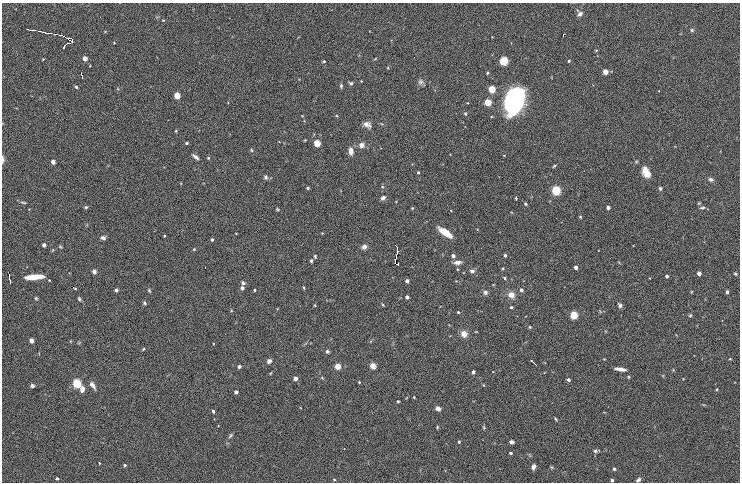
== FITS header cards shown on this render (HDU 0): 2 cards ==
NAXIS1  =                  738 / Axis Length
NAXIS2  =                  480 / Axis Length

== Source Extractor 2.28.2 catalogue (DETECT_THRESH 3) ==
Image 738 x 480 px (HDU 0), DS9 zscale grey, 1 PNG px = 1 image px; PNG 742 x 484 px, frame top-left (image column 1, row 480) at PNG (2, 3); no overlay
Background -0.233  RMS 14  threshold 40.6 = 3 sigma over >= 5 px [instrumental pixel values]
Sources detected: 153; all 153 listed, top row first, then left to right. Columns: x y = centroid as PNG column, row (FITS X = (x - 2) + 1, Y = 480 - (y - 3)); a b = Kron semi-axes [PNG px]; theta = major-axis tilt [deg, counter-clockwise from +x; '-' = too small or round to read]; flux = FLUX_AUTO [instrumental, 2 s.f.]
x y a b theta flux
580 14 8 7 - 3500
31 30 9 2 -7 1800
692 30 4 4 - 1400
46 33 11 3 -10 3100
54 34 3 2 - 1500
563 35 3 2 - 1900
64 36 8 2 -32 810
69 38 3 3 - 2300
72 40 7 3 61 2100
114 43 3 2 - 630
64 47 8 3 51 4200
85 58 4 4 - 11000
43 59 4 2 - 540
324 61 3 3 - 960
504 61 6 5 - 16000
569 61 3 3 - 990
388 68 4 3 - 640
605 72 4 4 - 14000
487 73 3 3 - 1100
82 75 6 2 -68 1200
361 81 2 2 - 580
421 82 8 8 - 2500
351 83 4 4 - 1500
341 86 6 4 -90 1300
76 87 4 3 - 1500
492 89 4 4 - 41000
177 95 4 4 - 25000
514 101 24 15 71 130000
488 102 4 4 - 36000
465 114 5 4 - 1100
367 124 10 6 -28 4200
176 131 3 3 - 700
305 140 2 2 - 570
187 143 3 3 - 1000
317 143 4 4 - 34000
361 145 6 6 - 4300
251 150 5 4 - 980
351 151 8 5 -85 4800
195 157 8 4 -37 2500
208 158 4 3 - 710
3 159 9 3 89 2400
53 162 4 3 - 6800
554 166 5 3 - 930
646 172 13 8 -63 9900
418 173 4 3 - 1200
266 177 6 5 - 1700
711 179 6 5 - 2200
308 188 3 3 - 1400
660 188 5 4 - 1400
556 190 4 4 - 110000
383 198 5 4 - 2800
516 198 3 2 - 1900
23 202 8 3 -12 1200
525 204 4 3 - 1100
86 207 4 4 - 1100
608 207 3 3 - 3500
412 208 4 3 - 800
702 208 7 4 7 1600
277 209 4 3 - 790
451 210 3 2 - 580
580 217 4 3 - 900
445 232 13 5 -35 15000
164 236 3 2 - 1000
103 238 5 4 - 2600
212 240 3 3 - 1700
44 245 4 3 - 2100
364 247 6 5 - 3300
194 249 5 3 - 800
396 255 9 3 76 2400
505 255 3 3 - 1300
315 256 5 3 - 940
453 256 5 5 - 2100
311 261 5 4 - 1200
457 262 9 5 6 3800
397 264 6 3 -33 3000
576 267 3 3 - 3800
205 268 3 2 - 820
94 271 5 4 - 2400
472 271 6 5 - 2500
699 273 4 3 - 6300
735 274 4 3 - 1100
9 276 5 2 - 1100
667 276 3 3 - 1600
34 277 15 4 4 18000
505 278 4 3 - 970
10 281 4 2 - 720
407 281 3 3 - 4400
243 283 5 4 - 1500
73 287 4 2 - 2300
242 288 4 4 - 2300
304 288 5 2 - 810
116 290 3 3 - 3000
149 290 5 3 - 1100
254 290 3 3 - 1100
521 290 4 4 - 2600
485 292 6 5 - 2400
727 292 3 3 - 3400
511 295 8 7 - 6400
407 297 3 3 - 3700
36 298 4 3 - 1000
79 299 5 4 - 1300
144 303 5 4 - 1200
315 305 3 3 - 770
383 305 4 3 - 740
620 305 5 4 - 2100
511 307 3 3 - 1400
458 312 3 3 - 800
574 315 4 4 - 60000
690 315 5 4 - 1000
530 327 4 3 - 890
464 334 8 7 - 5900
31 341 4 4 - 8500
143 349 4 3 - 820
327 351 5 4 - 1700
604 359 2 2 - 570
269 361 6 5 - 2300
532 362 7 2 -40 1700
239 366 4 4 - 1500
338 366 4 4 - 22000
373 366 6 5 - 4600
620 369 10 3 -9 5400
673 370 4 4 - 730
473 372 4 3 - 1600
628 377 4 3 - 930
295 378 4 3 - 6700
322 378 5 3 - 780
568 380 3 3 - 2600
359 382 3 3 - 810
77 383 4 4 - 95000
92 385 8 4 -53 5100
32 386 4 4 - 2300
82 389 6 4 -89 6100
716 389 3 3 - 960
236 392 3 3 - 3600
414 397 2 2 - 600
398 401 3 3 - 1200
438 409 4 4 - 4200
213 411 3 3 - 2000
556 419 4 3 - 970
484 427 6 4 -88 950
230 435 7 4 49 1500
459 442 3 3 - 1500
511 442 5 3 - 2600
595 451 6 5 - 1800
510 453 3 3 - 1600
99 463 3 2 - 740
125 465 4 3 - 1100
533 467 5 4 - 3800
614 469 3 3 - 2000
57 478 4 3 - 1500
334 479 3 3 - 900
612 480 3 3 - 1900
638 480 6 4 34 2200
At the frame edge (FLAGS 8, measured only in part): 2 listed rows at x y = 3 159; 612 480